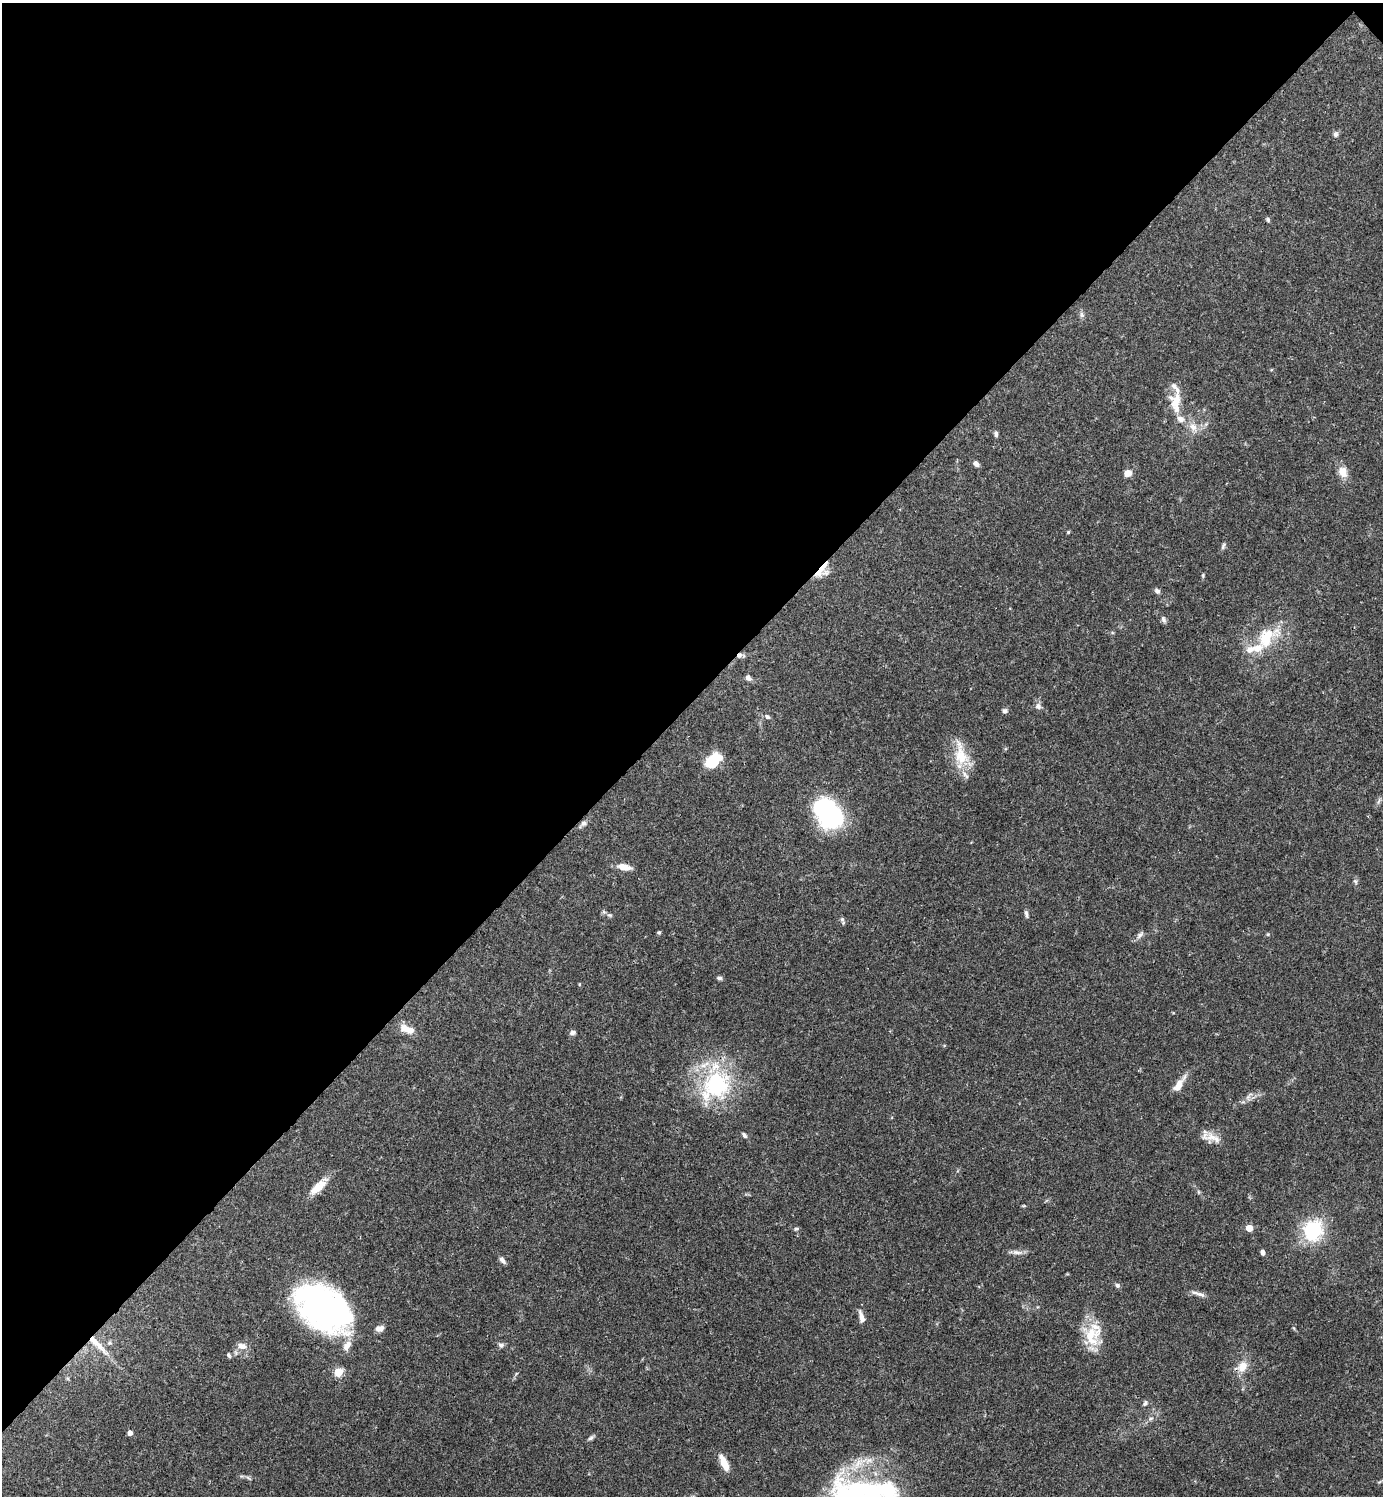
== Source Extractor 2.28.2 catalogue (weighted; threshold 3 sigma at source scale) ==
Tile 2 of 4 x 4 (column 2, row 1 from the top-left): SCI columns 1681-3061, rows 4484-5977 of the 5980 x 5981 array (HDU 1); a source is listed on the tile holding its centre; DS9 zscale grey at full resolution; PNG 1385 x 1498 px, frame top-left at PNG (2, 3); no overlay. Shown black and unused: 47% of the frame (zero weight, under 3 of 4 exposures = <1% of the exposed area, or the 3 px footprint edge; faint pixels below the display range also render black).
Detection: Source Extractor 2.28.2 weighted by HDU 2 'WHT'; one run over the whole footprint, this tile lists its part. Background 0.0381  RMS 0.0026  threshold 0.0118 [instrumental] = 3 sigma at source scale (4.5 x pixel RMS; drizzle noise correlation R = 1.50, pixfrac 1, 0.05/0.05 arcsec/px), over >= 5 px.
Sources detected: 77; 11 inside a brighter listed object's ellipse — not listed separately; the other 66 listed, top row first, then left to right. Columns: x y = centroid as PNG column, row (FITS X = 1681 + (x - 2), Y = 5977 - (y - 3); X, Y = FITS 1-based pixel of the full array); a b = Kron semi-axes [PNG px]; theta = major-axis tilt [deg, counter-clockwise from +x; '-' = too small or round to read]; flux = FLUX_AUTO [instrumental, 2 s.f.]
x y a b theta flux
1336 134 8 6 -90 0.72
1268 220 6 5 - 0.42
1082 315 8 5 -72 0.67
1176 402 31 13 85 5.5
1193 427 12 9 -56 2.3
996 434 7 5 -88 0.61
976 464 7 5 -39 1
1343 472 14 11 -68 2.7
1128 473 8 7 - 1.8
1068 532 4 4 - 0.36
1223 546 10 4 70 0.56
820 571 23 6 49 2.7
1203 575 7 3 90 0.33
1157 591 6 5 - 0.84
1163 619 9 5 -66 0.7
1266 638 34 21 34 11
740 655 8 6 2 1
748 678 9 6 -47 0.8
1038 706 9 8 - 1
1005 711 6 6 - 0.68
767 717 7 6 - 0.6
961 755 37 16 -78 7.7
710 761 22 9 53 4.5
829 813 28 18 -49 44
583 823 8 7 - 0.82
624 867 17 7 -12 2.4
1355 881 8 4 -58 0.49
1026 914 10 4 -80 0.68
609 915 7 5 -1 0.47
842 919 8 6 -75 0.59
659 932 4 4 - 0.36
1140 935 12 5 43 0.91
719 978 7 5 -9 0.61
579 984 5 3 - 0.21
408 1029 18 8 -22 3.6
572 1033 7 5 15 0.85
716 1085 45 35 44 26
1179 1085 20 7 57 3
1248 1097 7 4 71 0.63
744 1135 7 5 -57 0.6
1211 1137 17 12 -16 3
318 1187 25 10 42 4
1249 1228 5 5 - 4.7
796 1229 6 4 39 0.38
1312 1230 8 7 - 63
1017 1252 16 5 -5 1.3
1262 1252 6 4 -73 0.91
502 1260 9 5 -58 0.94
1117 1285 7 5 -30 0.63
1201 1294 14 6 -21 1.2
324 1308 51 32 -36 94
862 1317 16 6 -72 1.6
379 1328 9 6 15 1.5
1092 1336 30 22 74 8.4
97 1344 38 7 -45 4.6
501 1345 7 7 - 0.81
242 1346 13 9 -9 1.8
229 1355 7 4 -53 0.43
1242 1366 16 12 55 3.2
338 1372 5 5 - 12
1145 1403 8 6 60 0.62
130 1433 4 4 - 1.3
591 1438 8 5 44 0.6
724 1463 18 7 -65 3.7
249 1478 9 3 -39 0.38
862 1488 56 17 -4 22
Overlapping masked pixels (flux is a lower limit): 3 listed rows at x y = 820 571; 740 655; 97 1344